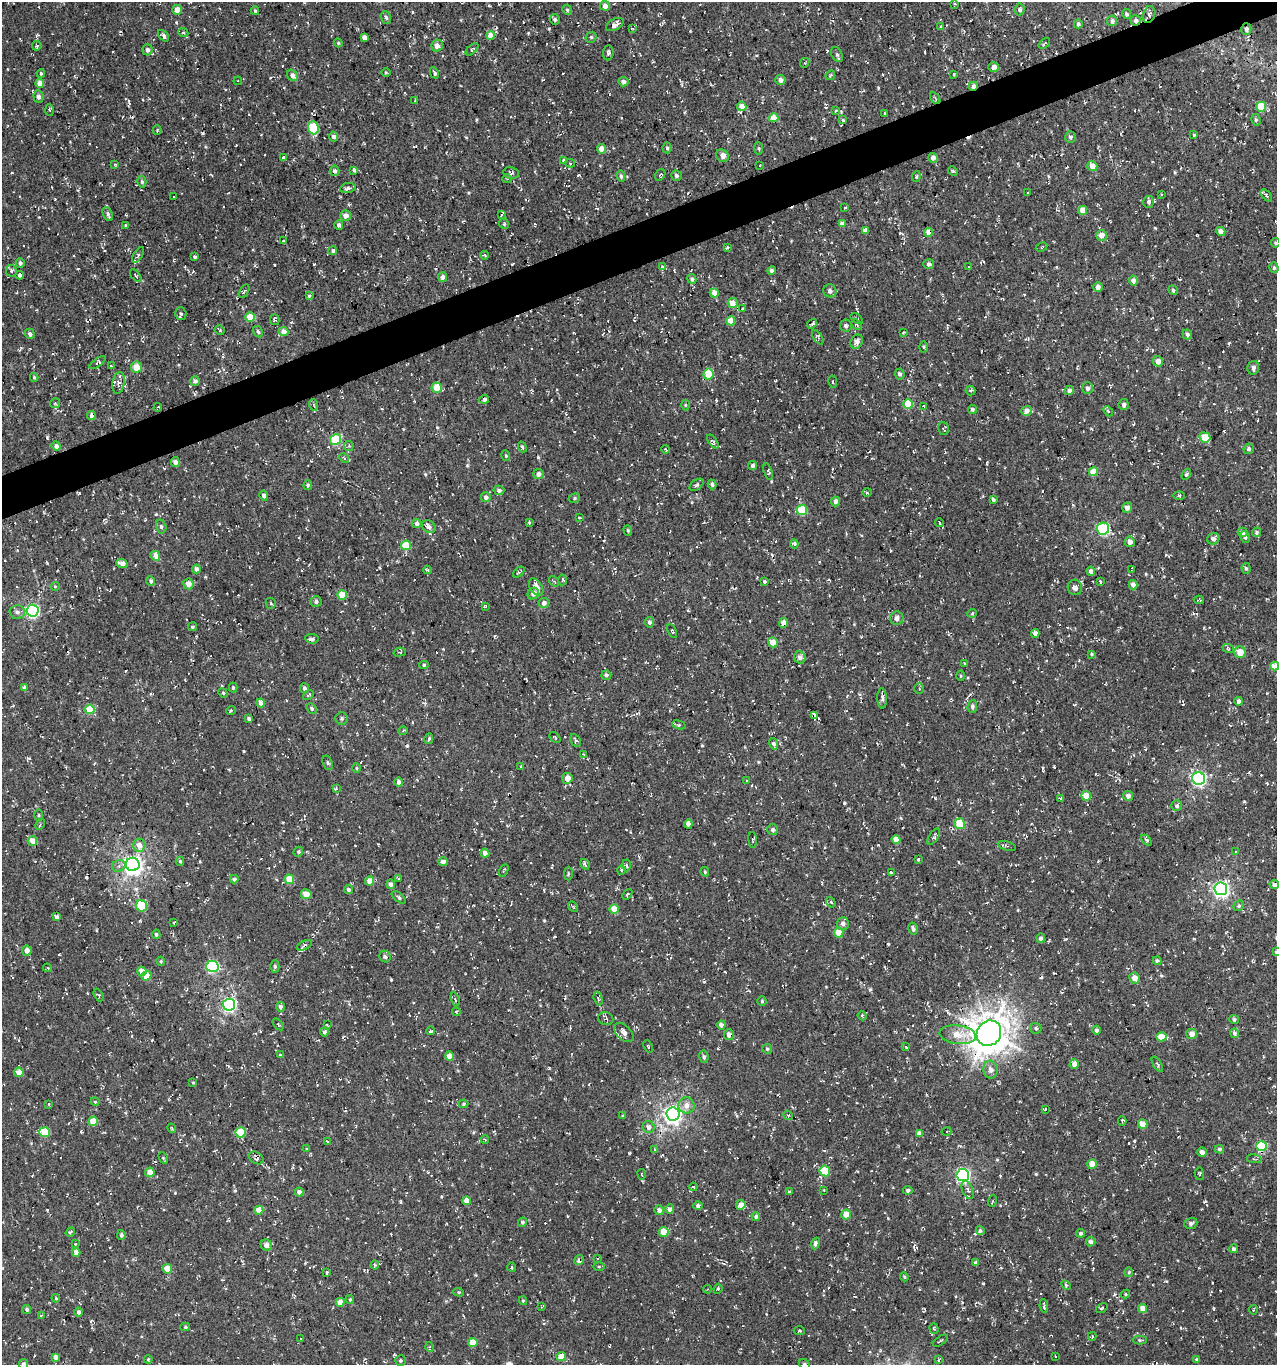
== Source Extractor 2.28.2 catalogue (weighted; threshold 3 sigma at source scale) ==
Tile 10 of 4 x 4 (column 2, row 3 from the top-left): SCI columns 1396-2670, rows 1364-2726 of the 5286 x 5452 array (HDU 1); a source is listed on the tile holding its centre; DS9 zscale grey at full resolution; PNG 1279 x 1367 px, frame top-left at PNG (2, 2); each listed source drawn as its Kron ellipse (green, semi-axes under 4 px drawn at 4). Shown black and unused: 3% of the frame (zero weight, under 3 of 4 exposures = <1% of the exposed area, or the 3 px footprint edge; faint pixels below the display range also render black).
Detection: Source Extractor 2.28.2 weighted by HDU 2 'WHT'; one run over the whole footprint, this tile lists its part. Background 0.00481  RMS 0.0052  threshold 0.0233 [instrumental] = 3 sigma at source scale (4.5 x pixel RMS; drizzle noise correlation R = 1.50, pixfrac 1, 0.0396/0.0396 arcsec/px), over >= 5 px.
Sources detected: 732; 47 cosmic-ray / hot-pixel residue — neither listed nor drawn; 4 inside a brighter listed object's ellipse — not listed separately; of the other 681, all 500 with FLUX_AUTO >= 0.507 (the completeness limit of this list) listed and drawn (181 fainter detections not listed), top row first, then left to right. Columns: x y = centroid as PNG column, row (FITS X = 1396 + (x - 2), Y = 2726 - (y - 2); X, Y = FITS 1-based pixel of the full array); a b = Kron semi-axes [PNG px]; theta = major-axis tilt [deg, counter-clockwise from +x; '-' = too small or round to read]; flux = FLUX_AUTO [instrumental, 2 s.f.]
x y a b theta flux
954 4 3 2 - 0.54
605 6 5 4 - 3.3
1020 9 6 5 - 0.96
177 10 5 4 - 4.8
567 10 5 4 - 0.67
255 11 4 3 - 0.8
1126 14 5 4 - 1
1149 14 8 6 72 1.9
386 17 6 5 - 1
555 19 5 5 - 1.2
1136 20 5 5 - 1.7
1112 21 5 5 - 1.6
1078 24 4 3 - 1
615 25 9 5 29 2.6
941 27 4 3 - 0.61
633 28 3 3 - 0.58
1246 29 6 5 - 1.5
183 33 5 4 - 0.68
490 35 4 4 - 6.1
164 36 7 4 -47 1.4
364 37 4 4 - 1.7
591 37 6 5 - 0.82
338 43 4 4 - 0.62
1044 43 7 3 39 0.53
37 46 5 4 - 0.62
437 46 6 5 - 2.7
472 49 8 3 43 0.84
147 50 5 5 - 1.7
608 53 7 5 84 1.1
837 54 8 5 -64 1.2
805 63 5 3 - 0.63
994 67 5 5 - 2.6
41 73 4 3 - 0.87
386 73 5 3 - 0.53
434 73 6 3 -61 1.3
954 74 3 3 - 0.72
292 75 6 5 - 2.3
830 75 5 3 - 0.51
780 80 5 5 - 2.4
238 81 4 3 - 0.55
623 82 5 4 - 2.2
40 83 4 4 - 4.5
973 86 5 4 - 2.9
38 96 6 5 - 1.6
935 98 6 3 -56 0.68
415 101 4 3 - 0.57
742 106 5 4 - 4.4
1261 107 5 5 - 16
50 110 6 4 -86 0.64
835 110 4 3 - 0.58
884 113 3 3 - 0.85
774 118 4 4 - 8.4
843 120 3 3 - 0.76
1256 120 6 4 -75 0.85
313 128 7 5 -86 25
157 130 4 4 - 0.64
1194 135 4 3 - 0.53
334 137 5 4 - 2.1
1070 137 6 5 - 1.2
667 148 5 4 - 0.9
759 148 6 4 -83 0.74
601 149 5 4 - 5.1
722 156 7 6 - 3.2
284 157 4 2 - 0.55
933 158 5 5 - 2.6
564 160 4 4 - 1.1
570 163 5 4 - 0.65
115 164 3 3 - 0.58
759 165 3 3 - 7.1
1092 166 5 4 - 4
354 170 3 3 - 10
334 171 5 5 - 1.3
953 171 5 4 - 0.65
511 173 8 6 -11 1.2
660 175 6 4 58 0.73
621 176 6 4 -80 1.1
676 176 6 5 - 1.3
916 177 5 3 - 0.69
507 179 5 4 - 0.67
142 182 6 4 -75 1
348 188 8 5 10 1.4
1028 193 4 2 - 0.55
1161 194 3 2 - 0.58
1266 195 7 3 -47 0.84
173 196 3 3 - 3.7
1149 202 6 5 - 1.4
845 207 3 3 - 0.61
1083 210 4 4 - 5.8
108 214 7 4 -66 1.1
501 215 3 2 - 0.92
345 216 5 5 - 3.2
842 223 4 4 - 3
504 224 5 4 - 0.82
125 225 4 3 - 0.54
339 225 5 4 - 1.6
865 230 4 4 - 1.9
1220 231 5 4 - 2.9
929 232 4 4 - 3.9
1102 235 5 5 - 3.9
284 241 4 3 - 2.2
1276 243 5 4 - 0.82
727 247 3 3 - 0.95
1041 247 6 4 28 0.8
333 251 4 4 - 1.1
138 255 9 4 57 1.2
485 255 4 3 - 0.63
195 257 3 3 - 4
20 263 5 4 - 1.3
929 264 5 5 - 1.6
662 266 4 3 - 0.67
968 266 3 2 - 0.56
1274 268 5 4 - 0.83
11 271 5 5 - 0.94
772 271 4 4 - 1.5
20 275 4 3 - 4.2
136 276 7 3 -53 0.88
443 277 5 4 - 2.4
692 279 5 4 - 1.1
1133 281 5 4 - 2.8
1098 287 5 4 - 2
1173 290 5 4 - 0.92
244 291 7 3 58 0.7
830 291 7 6 - 1.7
714 293 5 4 - 5.1
309 296 4 4 - 0.69
733 303 5 5 - 6.9
742 309 3 3 - 0.73
181 314 6 5 - 1.1
250 317 5 4 - 12
857 319 7 4 -35 0.72
275 320 5 4 - 1
731 321 4 4 - 7.6
812 324 5 2 - 0.81
857 324 6 4 -42 0.9
846 326 6 5 - 1.5
220 330 5 3 - 0.58
283 331 5 4 - 4.1
258 332 6 4 -58 1
903 333 3 2 - 0.55
30 334 5 4 - 1.7
1187 334 5 4 - 1.3
818 337 8 4 -57 0.83
857 342 7 6 - 2.8
924 347 5 3 - 0.55
1158 361 5 5 - 2.9
98 363 9 4 36 0.83
111 366 4 3 - 0.62
136 367 5 5 - 6.6
1253 368 7 5 78 1.9
708 374 5 5 - 15
900 374 5 5 - 1.3
34 377 4 3 - 0.76
195 381 5 4 - 1.9
833 382 6 4 -81 0.82
119 383 11 6 79 2.8
437 388 5 5 - 8.7
1087 388 6 5 - 1.8
1069 390 4 4 - 2.1
971 391 5 4 - 1.1
484 399 5 4 - 2
55 403 5 5 - 0.85
908 404 5 4 - 18
314 405 6 3 -70 0.58
685 405 5 3 - 0.53
1124 405 5 5 - 1.4
924 406 3 3 - 0.61
158 407 4 2 - 0.69
972 409 4 4 - 1.1
1026 411 5 5 - 3.3
1108 411 6 3 -46 0.59
91 415 4 3 - 1.8
943 429 7 5 -74 0.75
1205 437 5 5 - 10
336 440 5 5 - 22
713 441 8 4 -52 0.95
56 446 5 4 - 2
349 446 5 5 - 0.7
522 447 5 3 - 0.69
666 449 4 3 - 0.67
1249 449 5 5 - 0.98
506 455 5 3 - 0.59
344 458 5 3 - 0.69
175 462 5 4 - 1.7
752 465 4 4 - 1.4
768 472 8 3 -74 0.7
1093 472 4 4 - 8.1
538 474 5 5 - 2.3
1186 474 6 4 58 0.85
712 484 5 4 - 1.2
308 485 5 4 - 0.98
697 485 8 5 36 0.99
499 490 5 4 - 1.4
867 492 5 4 - 0.68
264 495 5 4 - 1.6
1179 495 5 3 - 0.53
486 497 5 5 - 1.7
574 498 6 4 24 0.87
993 500 4 3 - 1.1
835 501 5 4 - 2
1127 508 5 5 - 2.8
802 510 5 5 - 13
579 517 3 3 - 0.83
529 523 4 3 - 0.53
939 523 4 3 - 20
417 524 4 4 - 1.7
161 526 7 5 -74 0.98
429 527 7 6 - 2.2
1103 529 6 6 - 54
628 530 5 4 - 0.63
1243 532 5 4 - 2.4
1257 532 4 4 - 0.94
1245 537 6 4 -64 1.2
1213 539 6 5 - 2.4
1130 542 5 5 - 3
794 544 5 4 - 0.81
406 545 5 5 - 15
155 556 5 4 - 7.2
122 564 6 4 -25 3.9
1246 568 5 4 - 0.97
196 569 4 4 - 2.7
427 570 4 3 - 0.68
1131 570 4 3 - 0.84
1091 571 4 4 - 2
519 572 7 3 42 0.8
562 580 5 3 - 0.56
151 581 5 4 - 1.1
554 581 6 3 -52 0.59
764 581 3 3 - 3.7
1100 581 3 2 - 0.51
188 584 5 5 - 4
1133 585 4 4 - 2.8
55 586 4 4 - 0.51
536 587 10 6 -57 3.6
1075 587 8 7 - 2.3
533 594 6 5 - 2.6
342 595 5 4 - 8.6
1199 600 5 3 - 0.83
316 602 6 5 - 1.4
271 603 5 5 - 0.58
544 603 5 5 - 2.1
485 606 4 3 - 0.64
32 611 6 6 - 82
17 612 7 7 - 1.8
972 613 5 4 - 0.59
897 618 7 6 - 2.4
649 622 5 4 - 1.4
783 623 5 4 - 3.3
193 627 4 4 - 0.92
672 631 7 4 -65 0.69
1035 633 4 4 - 2.8
312 639 7 5 -7 1.5
773 642 5 5 - 4.9
1228 648 6 3 -21 0.63
400 652 6 3 14 0.63
1240 652 6 5 - 6.7
1091 654 4 4 - 0.65
800 657 6 5 - 1.9
965 664 4 3 - 0.58
424 665 4 4 - 0.68
1275 666 4 4 - 7.6
606 675 5 4 - 1.2
960 676 5 3 - 0.53
24 688 4 4 - 1.6
233 688 5 4 - 0.68
304 688 5 4 - 1.5
919 688 5 5 - 0.73
223 693 5 4 - 0.58
308 695 6 4 36 0.84
882 698 10 4 -88 1.6
1239 701 4 4 - 1.4
261 703 4 4 - 3.2
972 706 6 4 86 1.4
312 708 5 4 - 1
90 709 5 4 - 11
231 710 5 3 - 2.1
814 716 4 3 - 16
249 719 4 3 - 1.3
342 719 6 6 - 1
679 725 7 4 -17 0.68
403 731 4 3 - 0.53
555 738 6 4 -46 0.73
429 739 5 3 - 0.94
576 740 7 5 -61 0.91
774 744 6 4 -73 1.4
584 754 4 3 - 0.59
328 763 7 5 -70 0.82
521 766 3 2 - 0.52
357 768 5 3 - 0.58
567 778 5 5 - 4.1
1199 778 6 6 - 110
746 780 3 3 - 2.2
399 782 5 4 - 1.9
336 788 4 4 - 0.6
1086 796 5 5 - 6.3
1128 796 5 5 - 2
1060 798 3 3 - 0.6
1177 806 5 5 - 1.7
38 815 6 4 -90 0.64
40 824 6 4 64 0.81
688 824 4 4 - 1.9
960 824 5 5 - 18
772 830 5 5 - 1.4
934 837 9 4 57 1.1
896 839 4 4 - 5.3
753 840 8 3 -85 0.72
1146 840 6 4 -45 0.82
32 841 5 5 - 8.1
139 845 6 6 - 3.9
1007 846 9 3 -16 0.84
298 852 5 4 - 0.85
1235 852 3 2 - 0.51
485 853 4 4 - 2.7
918 859 4 3 - 0.54
180 861 4 4 - 0.65
443 862 4 4 - 2.3
133 864 7 6 - 260
585 864 6 3 -56 1.4
626 865 6 3 -88 0.79
119 866 7 5 23 1.4
504 870 7 3 60 0.52
621 870 5 3 - 0.69
705 872 5 4 - 0.76
568 873 7 3 90 0.56
891 873 4 3 - 0.78
234 879 4 4 - 1.3
289 879 5 4 - 9.2
399 879 3 3 - 0.72
369 881 4 4 - 5
391 884 4 4 - 2.2
1274 884 5 4 - 2.1
1221 889 6 6 - 140
348 890 5 4 - 1.1
306 894 5 5 - 5.6
627 894 6 4 49 0.73
399 897 8 4 -40 1.2
831 902 5 4 - 0.72
141 906 6 5 - 14
1239 906 6 5 - 0.92
573 907 6 3 -52 0.68
614 909 4 4 - 8.6
57 917 4 3 - 1.5
174 922 3 2 - 0.65
843 923 6 6 - 2.2
913 929 6 4 -75 1.6
839 933 5 4 - 7.7
156 934 5 4 - 0.93
1041 938 4 4 - 1.3
304 945 8 4 27 1.3
27 951 5 4 - 2.7
1276 952 4 3 - 0.55
385 957 6 5 - 1.2
161 961 4 3 - 0.63
1157 961 4 4 - 0.94
212 966 6 5 - 60
275 966 6 4 -89 0.92
47 968 4 3 - 0.65
142 971 5 4 - 6
146 976 5 4 - 5.5
1135 978 5 5 - 4
98 995 7 3 -63 0.61
598 999 7 3 -74 0.96
455 1000 7 4 -72 0.92
762 1001 4 4 - 0.74
229 1005 6 6 - 100
280 1007 4 4 - 1.8
456 1012 4 3 - 0.59
862 1016 5 4 - 0.57
606 1019 7 6 - 1
1234 1019 5 4 - 1
278 1024 7 3 -53 0.59
327 1025 3 2 - 0.55
721 1025 4 4 - 1.8
1036 1028 5 5 - 0.98
1096 1030 4 4 - 1.2
430 1031 4 3 - 0.99
324 1032 4 4 - 1.3
624 1033 11 7 -44 3.1
989 1033 13 11 53 900
1234 1033 5 4 - 1.5
1192 1034 5 5 - 3.8
729 1035 5 5 - 2.3
958 1035 18 9 -6 8.4
1161 1037 5 4 - 6.7
648 1046 6 3 -66 0.6
906 1047 3 3 - 0.96
767 1049 5 5 - 0.78
280 1055 4 4 - 0.63
450 1056 4 4 - 4.6
704 1057 6 4 -80 1
1074 1064 5 4 - 3.1
1157 1064 8 3 -58 0.66
990 1070 9 7 -86 2.1
19 1072 4 4 - 4.3
193 1082 4 3 - 0.6
95 1102 4 4 - 0.62
49 1104 3 3 - 0.52
463 1104 5 4 - 0.61
686 1105 8 8 - 3.7
1045 1109 3 3 - 0.6
673 1114 6 6 - 240
623 1115 4 3 - 0.61
788 1115 5 4 - 0.67
93 1121 5 4 - 9.2
1122 1121 4 3 - 0.7
1143 1124 5 4 - 8.2
648 1127 6 6 - 2.1
172 1128 5 3 - 0.55
946 1131 5 3 - 0.66
45 1132 5 5 - 17
240 1132 5 5 - 11
919 1134 4 4 - 3.6
485 1139 4 3 - 0.57
327 1142 4 3 - 0.51
1261 1146 5 5 - 36
306 1149 4 3 - 0.7
1219 1149 4 4 - 0.99
655 1150 4 3 - 2.7
1202 1152 4 4 - 2.4
163 1158 6 4 -61 0.66
256 1158 8 6 -28 1.8
1254 1159 7 2 -10 0.53
1092 1164 5 4 - 4.5
825 1171 5 5 - 11
150 1172 4 4 - 4.7
642 1174 5 2 - 0.55
1199 1174 6 3 -84 0.54
963 1175 6 6 - 100
693 1187 4 3 - 0.68
824 1190 3 3 - 0.76
908 1190 4 4 - 1.3
968 1190 10 5 -66 1.9
299 1192 4 4 - 2.1
790 1192 4 3 - 1.2
466 1201 4 4 - 4.4
992 1201 6 3 69 0.56
741 1205 5 4 - 5.6
698 1206 5 4 - 1.3
670 1209 5 4 - 2.3
259 1210 4 4 - 6.7
659 1210 5 5 - 1.6
846 1215 5 4 - 8.2
756 1217 4 4 - 1.3
522 1222 4 4 - 0.91
1191 1223 6 5 - 1.3
980 1231 4 4 - 0.95
70 1232 5 3 - 0.72
664 1232 5 5 - 7.2
1080 1233 4 4 - 0.85
121 1235 5 4 - 1.1
1091 1242 4 4 - 1.7
815 1243 6 4 69 1.7
75 1244 3 3 - 0.77
266 1245 6 5 - 3
1233 1249 4 4 - 1.1
76 1252 4 4 - 2.8
597 1258 3 3 - 0.56
579 1260 5 4 - 2
976 1263 4 4 - 1.9
375 1265 4 4 - 0.7
511 1267 4 3 - 0.64
599 1267 6 4 0 0.65
167 1269 5 5 - 7.5
1129 1272 4 4 - 0.63
327 1273 3 3 - 1
904 1277 4 4 - 0.54
1066 1285 5 3 - 0.63
707 1289 4 3 - 0.52
718 1289 5 4 - 0.67
459 1292 5 4 - 0.73
1126 1294 4 3 - 0.74
56 1298 4 3 - 0.53
350 1299 4 4 - 0.54
523 1301 4 4 - 0.55
340 1302 4 4 - 5.9
1044 1306 7 2 -84 1
542 1307 4 3 - 0.52
1102 1308 6 3 36 0.8
1143 1309 4 4 - 4.8
27 1310 4 4 - 1.4
1254 1310 4 2 - 0.52
79 1312 4 4 - 1.4
41 1316 4 3 - 0.6
185 1327 5 4 - 0.7
934 1328 5 4 - 0.82
799 1331 5 3 - 0.55
1092 1336 4 3 - 0.67
301 1339 3 3 - 0.7
1140 1340 7 4 0 0.82
940 1341 8 2 33 0.67
473 1342 5 4 - 6.8
430 1347 5 3 - 0.57
561 1356 4 4 - 8.7
55 1357 4 4 - 2
1055 1357 3 3 - 1.7
148 1359 4 3 - 0.52
400 1360 5 5 - 0.89
939 1360 4 3 - 0.63
1197 1360 4 4 - 1.3
24 1364 5 4 - 1.5
804 1364 6 5 - 0.89
Overlapping masked pixels (flux is a lower limit): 16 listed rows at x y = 1149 14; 1136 20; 1246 29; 973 86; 38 96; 313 128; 929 232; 1158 361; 802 510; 1213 539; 783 623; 814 716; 133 864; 989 1033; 256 1158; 579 1260
Isophote crosses this tile's border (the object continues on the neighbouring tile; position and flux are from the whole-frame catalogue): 5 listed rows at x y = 1276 243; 1275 666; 1276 952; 24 1364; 804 1364